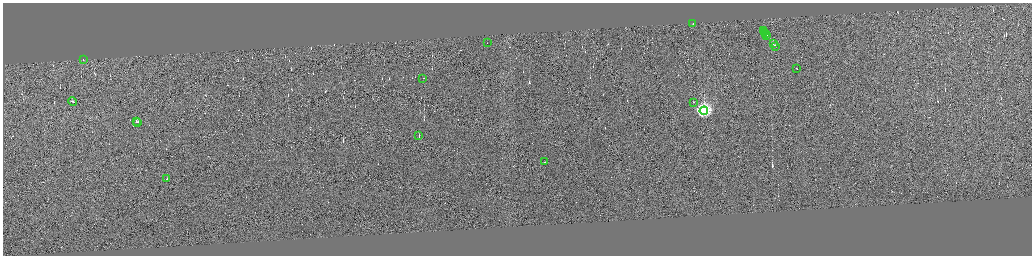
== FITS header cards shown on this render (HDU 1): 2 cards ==
NAXIS1  =                 4117
NAXIS2  =                 1014

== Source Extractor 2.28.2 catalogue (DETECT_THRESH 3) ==
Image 4117 x 1014 px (HDU 1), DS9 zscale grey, zoomed out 1/4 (1 PNG px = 4 x 4 image px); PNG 1034 x 258 px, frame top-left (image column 3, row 1011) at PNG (3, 3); each listed source drawn as its Kron ellipse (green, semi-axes under 4 px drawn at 4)
Background 0.365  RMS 3.9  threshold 11.7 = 3 sigma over >= 5 px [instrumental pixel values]
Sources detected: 348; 329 cannot appear on this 1/4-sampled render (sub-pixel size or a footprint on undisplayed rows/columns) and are neither listed nor drawn; the other 19 listed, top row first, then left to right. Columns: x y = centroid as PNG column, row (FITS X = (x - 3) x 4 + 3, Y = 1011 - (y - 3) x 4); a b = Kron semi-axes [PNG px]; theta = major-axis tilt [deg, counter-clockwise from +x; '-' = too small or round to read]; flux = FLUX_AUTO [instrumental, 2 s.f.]
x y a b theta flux
693 24 2 1 - 13000
764 30 3 1 - 30000
765 32 2 1 - 24000
766 33 2 1 - 21000
767 35 2 1 - 22000
487 43 2 1 - 9200
773 44 2 1 - 18000
775 46 2 1 - 50000
83 60 2 1 - 18000
796 68 2 1 - 15000
423 78 2 1 - 18000
72 101 4 1 - 34000
694 102 2 1 - 17000
704 111 4 4 - 630000
136 121 2 1 - 53000
138 122 3 1 - 160000
419 136 2 1 - 22000
545 162 2 1 - 14000
167 179 2 1 - 11000
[329 sub-pixel or undisplayed-footprint detections neither listed nor drawn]